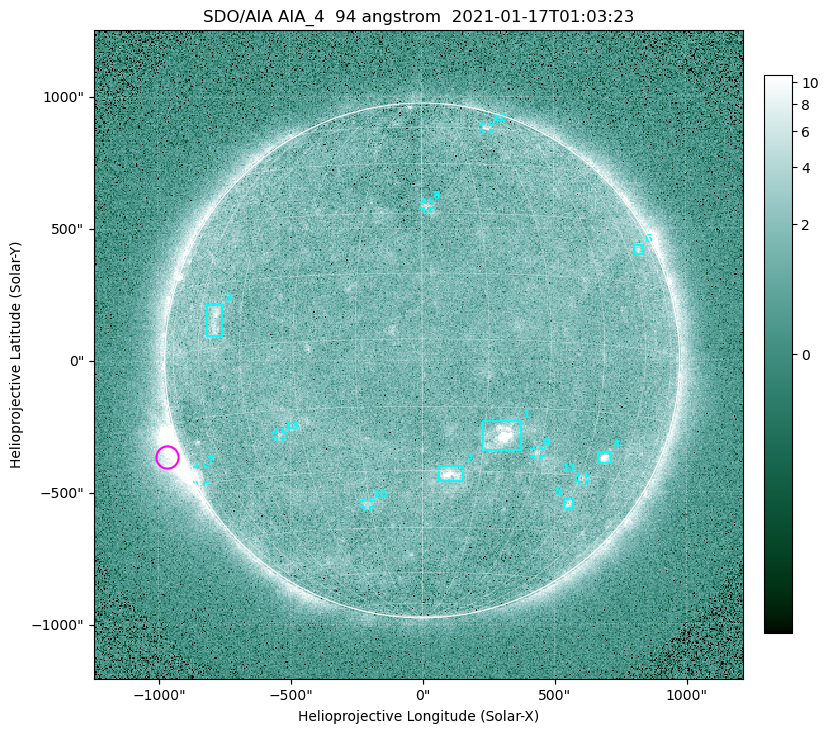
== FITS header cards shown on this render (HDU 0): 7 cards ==
TELESCOP= 'SDO/AIA '
INSTRUME= 'AIA_4   '
WAVELNTH=                   94
WAVEUNIT= 'angstrom'
DATE-OBS= '2021-01-17T01:03:23.12'
CTYPE1  = 'HPLN-TAN'
CTYPE2  = 'HPLT-TAN'

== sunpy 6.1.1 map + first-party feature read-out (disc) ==
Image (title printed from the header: SDO/AIA AIA_4  94 angstrom  2021-01-17T01:03:23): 512 x 512 px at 4.8 arcsec/px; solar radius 976 arcsec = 203 px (full disc in frame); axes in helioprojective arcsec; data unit not stated in the header (colour bar unlabelled)
Orientation: roll -0.138 deg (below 1 deg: not rotated)
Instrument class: DISC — disc imager (sunpy class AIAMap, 94 A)
Bright regions (active regions / flare kernels): reference = the median radial profile (limb darkening/brightening removed); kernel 5 px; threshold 5 sigma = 1.91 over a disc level ~1.63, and >= 1.15x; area >= 9 px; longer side >= 5 px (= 24 arcsec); searched inside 0.97 R_sun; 13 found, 13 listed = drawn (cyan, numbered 1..; 7 of them under ~33 arcsec drawn as corner ticks so the feature stays visible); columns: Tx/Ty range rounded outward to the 10 arcsec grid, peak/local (2 s.f.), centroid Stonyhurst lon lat
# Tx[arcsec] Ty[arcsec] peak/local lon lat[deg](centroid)
1 230..380 -340..-230 12 +19 -21
2 60..160 -460..-400 6.5 +7 -31
3 -820..-750 90..220 4.6 -54 +6
4 660..720 -390..-340 7 +51 -25
5 530..570 -570..-520 3.8 +45 -37
6 800..840 400..440 2.6 +66 +23
7 -860..-820 -460..-400 3.2 -75 -27
8 0..30 570..600 3 +1 +32
9 420..450 -360..-330 2.5 +29 -25
10 -220..-190 -560..-530 2.6 -16 -38
11 590..620 -460..-440 2.7 +46 -31
12 230..260 870..890 2.5 +31 +61
13 -550..-530 -290..-270 2.5 -36 -21
Off-limb structures (1.02-1.3 R_sun): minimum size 50 px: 5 found; the strongest spans PA ~95..130 deg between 1.02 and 1.22 R_sun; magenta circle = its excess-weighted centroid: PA ~110 deg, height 1.06 R_sun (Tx ~-970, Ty ~-370 arcsec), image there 4.8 x the reference